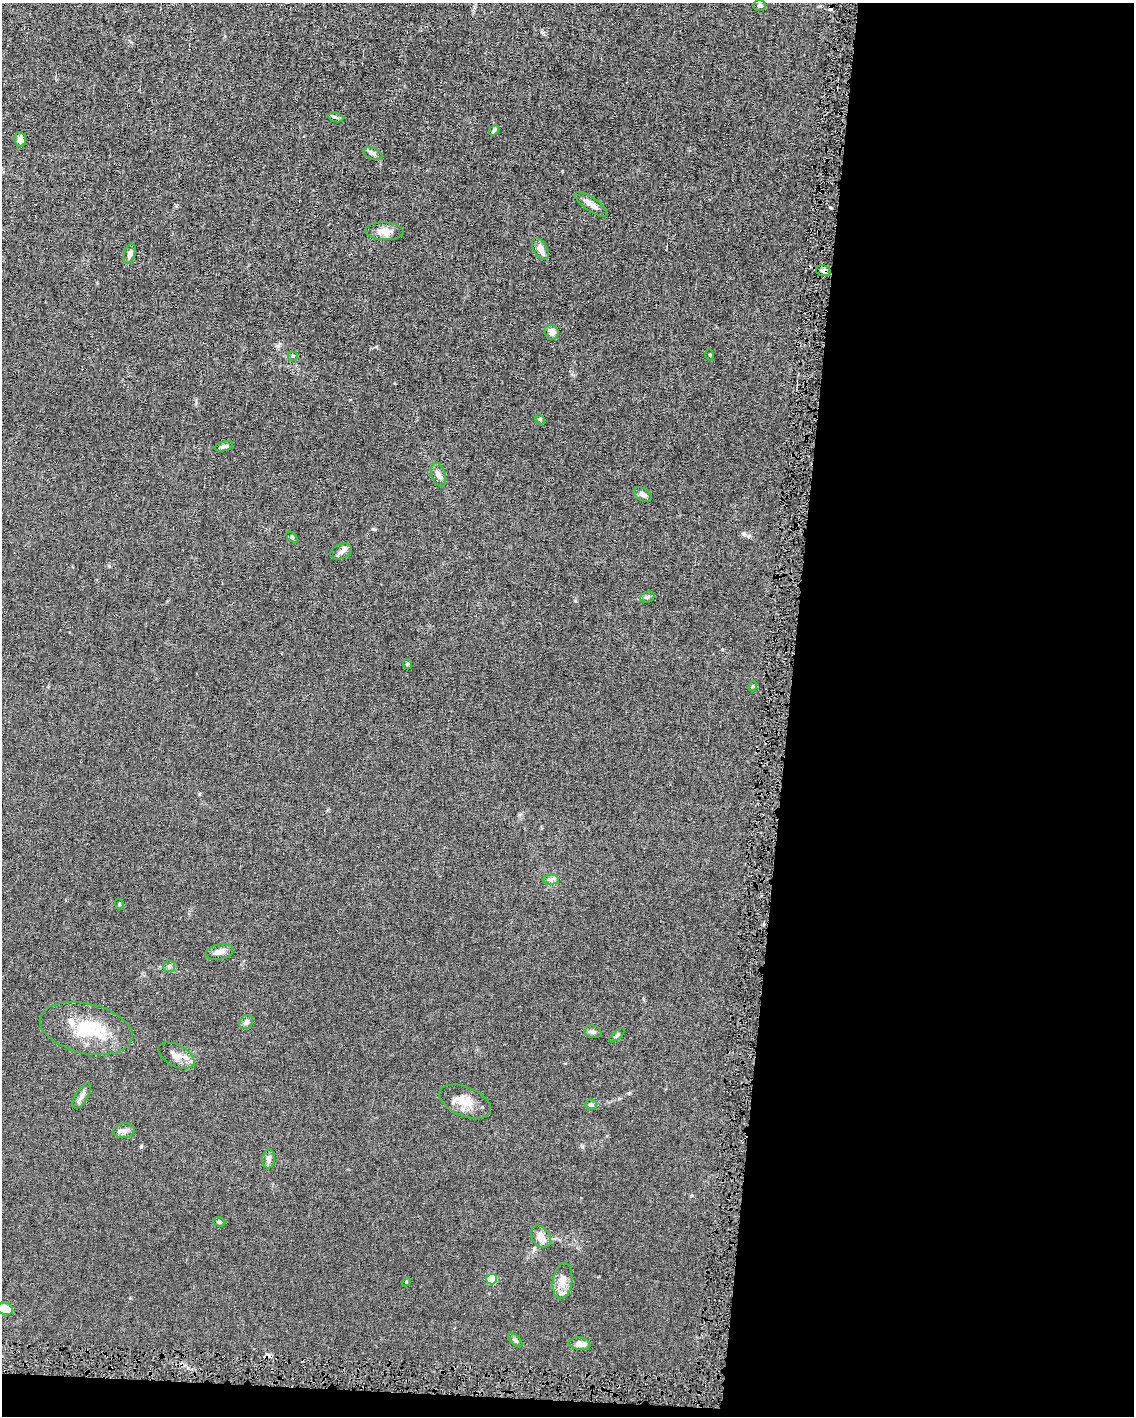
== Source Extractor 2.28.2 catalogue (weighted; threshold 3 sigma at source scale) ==
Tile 12 of 4 x 3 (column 4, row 3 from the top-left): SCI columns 3399-4530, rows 106-1519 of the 4530 x 4563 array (HDU 1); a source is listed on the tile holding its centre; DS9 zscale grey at full resolution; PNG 1136 x 1418 px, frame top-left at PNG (2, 3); each listed source drawn as its Kron ellipse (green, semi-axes under 4 px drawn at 4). Shown black and unused: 32% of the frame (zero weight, under 4 of 8 exposures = <1% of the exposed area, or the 3 px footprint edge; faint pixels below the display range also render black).
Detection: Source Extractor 2.28.2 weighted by HDU 2 'WHT'; one run over the whole footprint, this tile lists its part. Background 0.0156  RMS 0.0023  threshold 0.00958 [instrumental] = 3 sigma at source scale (4.09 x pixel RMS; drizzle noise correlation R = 1.36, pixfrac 0.8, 0.05/0.05 arcsec/px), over >= 5 px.
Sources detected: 50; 3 cosmic-ray / hot-pixel residue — neither listed nor drawn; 3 inside a brighter listed object's ellipse — not listed separately; the other 44 listed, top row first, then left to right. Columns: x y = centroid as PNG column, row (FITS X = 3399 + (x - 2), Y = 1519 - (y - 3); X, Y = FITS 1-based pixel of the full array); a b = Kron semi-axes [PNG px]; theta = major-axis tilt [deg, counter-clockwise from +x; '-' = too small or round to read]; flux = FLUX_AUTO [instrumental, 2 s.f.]
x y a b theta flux
759 5 6 5 - 0.67
336 117 8 4 -19 0.4
494 130 6 4 52 0.43
20 139 7 6 - 1.1
373 153 10 6 -23 0.73
591 204 19 6 -35 1.6
384 231 19 9 -2 2.4
540 249 12 6 -60 1.5
130 254 10 5 72 0.87
823 271 7 5 -14 0.77
552 332 7 7 - 1.3
710 355 5 3 - 0.2
293 356 5 5 - 0.36
540 419 5 4 - 0.27
224 446 9 4 15 0.6
438 475 12 7 -74 0.9
643 494 10 6 -34 0.91
292 537 6 4 -46 0.29
341 552 11 7 23 0.86
647 597 7 5 23 0.45
407 664 5 4 - 0.27
753 686 5 3 - 0.21
551 880 7 5 1 0.58
119 904 6 3 -72 0.21
220 952 14 7 10 1.3
169 966 6 5 - 0.49
246 1022 7 6 - 0.84
86 1028 47 25 -13 12
593 1032 9 6 -18 0.56
617 1035 9 4 40 0.4
176 1056 20 10 -27 2.1
82 1096 14 6 58 0.96
465 1102 27 14 -22 3.9
591 1105 6 5 - 0.53
124 1131 10 7 7 0.91
269 1159 9 6 84 0.98
219 1222 6 4 -19 0.41
541 1237 12 8 -53 1.9
491 1279 5 5 - 10
562 1281 18 9 81 2.4
406 1282 5 3 - 0.19
5 1309 8 6 -21 3.8
515 1340 9 4 -45 0.41
579 1344 11 6 -8 1.7
Overlapping masked pixels (flux is a lower limit): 1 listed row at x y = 823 271
Isophote crosses this tile's border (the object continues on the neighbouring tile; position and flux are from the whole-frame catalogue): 1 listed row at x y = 5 1309
Unlisted compact peaks at least as high as the median listed source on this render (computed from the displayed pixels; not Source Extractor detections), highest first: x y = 744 533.